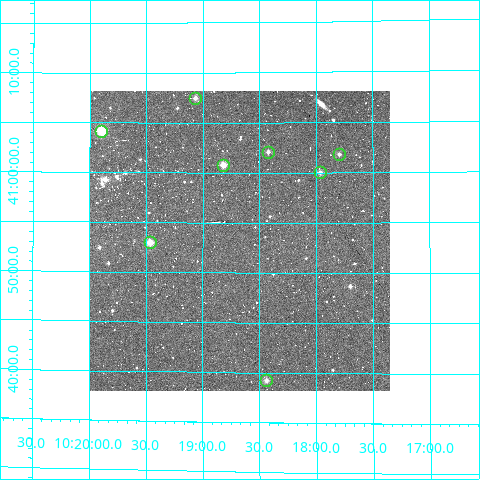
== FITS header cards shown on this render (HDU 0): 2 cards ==
NAXIS1  =                  300
NAXIS2  =                  300

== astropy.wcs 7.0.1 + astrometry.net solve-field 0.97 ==
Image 300 x 300 px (HDU 0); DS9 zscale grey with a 90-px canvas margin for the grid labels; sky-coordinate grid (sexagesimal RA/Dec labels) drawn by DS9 from the SOLVED WCS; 8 Tycho-2 reference stars matched to detected sources circled (green)
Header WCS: RA---TAN/DEC--TAN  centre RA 10:18:41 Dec +40:53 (154.67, +40.89 deg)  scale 6 arcsec/px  FOV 30.0' x 30.0'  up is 0 deg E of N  parity normal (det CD < 0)
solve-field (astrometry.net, Tycho-2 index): VERIFIED the header's WCS against the Tycho-2 star catalogue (verified at 2 index scales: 8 matches each, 0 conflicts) and refined it, rather than solving blind
Solved WCS: RA---TAN-SIP/DEC--TAN-SIP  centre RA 10:18:40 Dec +40:53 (154.67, +40.89 deg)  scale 6 arcsec/px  FOV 30.0' x 30.0'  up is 0 deg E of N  parity normal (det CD < 0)
The solver's refit moves the header's centre by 2.1 arcsec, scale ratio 0.9997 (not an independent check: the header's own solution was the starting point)
Tycho-2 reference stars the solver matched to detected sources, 8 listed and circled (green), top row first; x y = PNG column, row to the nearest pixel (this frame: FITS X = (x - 90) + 1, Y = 300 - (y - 91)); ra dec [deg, ICRS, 3 dp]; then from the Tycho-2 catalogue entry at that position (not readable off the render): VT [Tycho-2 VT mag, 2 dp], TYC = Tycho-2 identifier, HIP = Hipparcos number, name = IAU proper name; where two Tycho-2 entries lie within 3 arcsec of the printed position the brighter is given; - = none
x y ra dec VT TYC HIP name
195 98 154.767 +41.124 11.39 3004-328-1 - -
101 131 154.975 +41.070 10.01 3004-989-1 - -
268 152 154.606 +41.035 11.41 3004-546-1 - -
339 154 154.449 +41.030 12.28 3004-106-1 - -
223 165 154.705 +41.013 10.66 3004-707-1 - -
320 172 154.491 +41.000 11.42 3004-793-1 - -
150 242 154.866 +40.883 10.47 3004-198-1 - -
266 380 154.610 +40.654 11.34 3004-676-1 - -